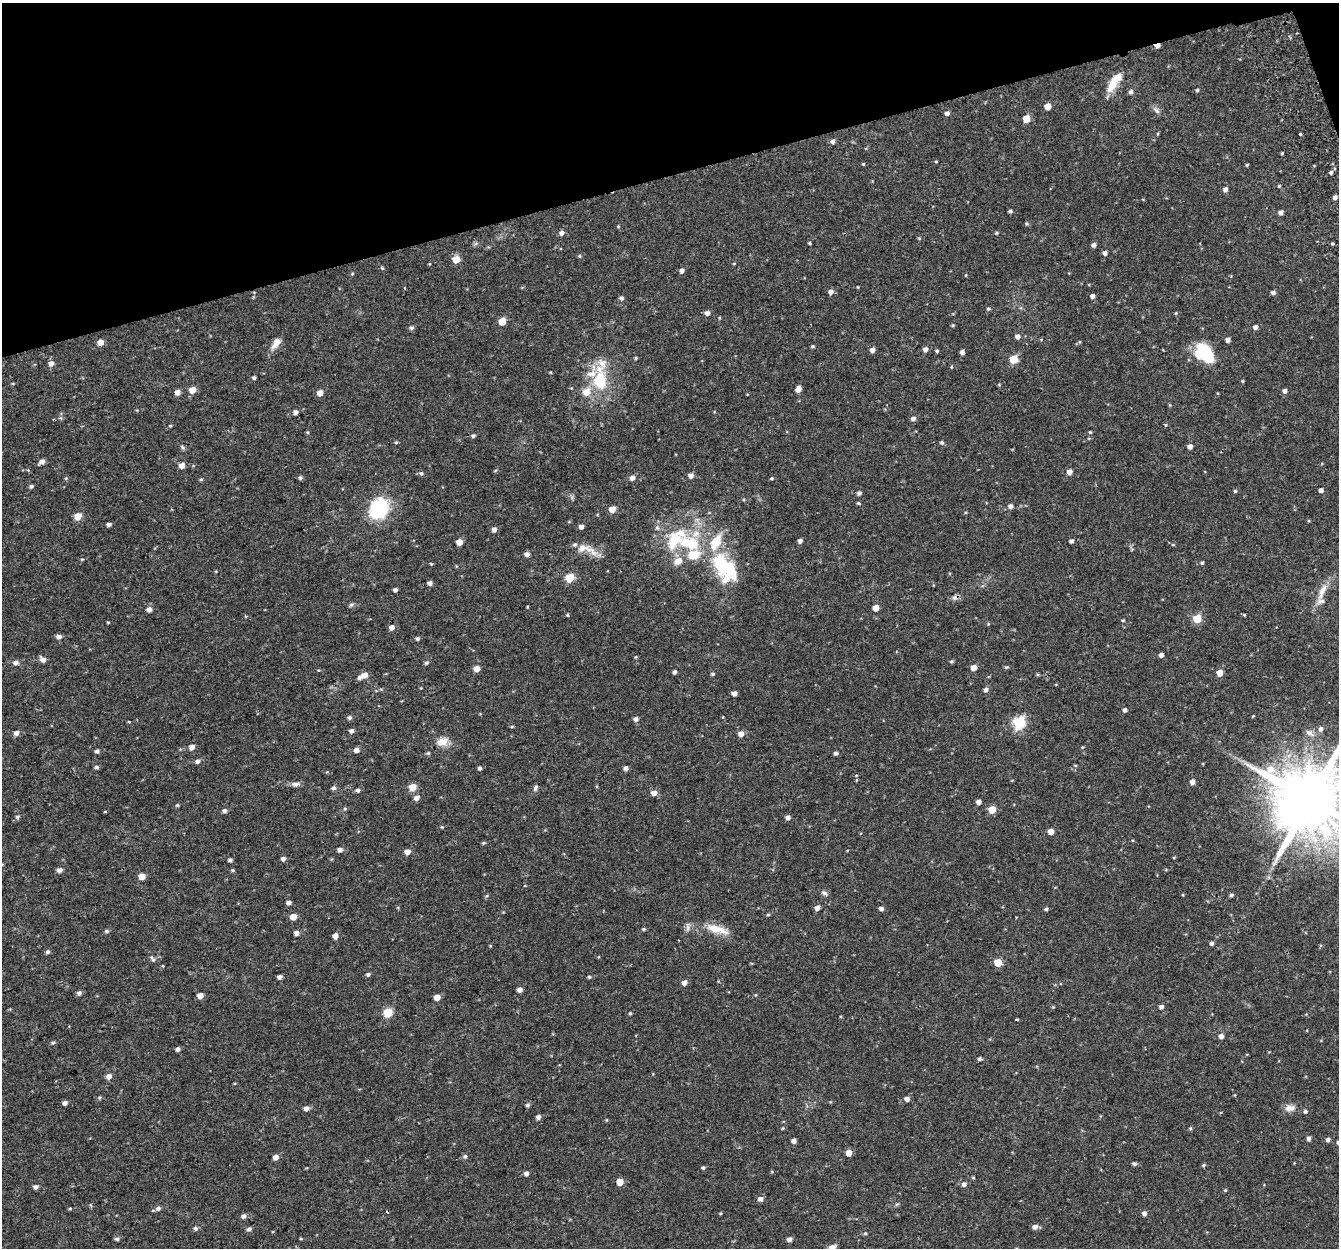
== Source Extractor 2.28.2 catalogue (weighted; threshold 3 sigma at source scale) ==
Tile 3 of 4 x 4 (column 3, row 1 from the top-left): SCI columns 2729-4065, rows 3821-5066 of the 5459 x 5201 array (HDU 1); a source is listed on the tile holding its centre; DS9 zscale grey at full resolution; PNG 1341 x 1250 px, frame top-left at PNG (2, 3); no overlay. Shown black and unused: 14% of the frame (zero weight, under 2 of 3 exposures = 3% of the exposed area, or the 3 px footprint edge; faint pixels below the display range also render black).
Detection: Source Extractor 2.28.2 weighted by HDU 2 'WHT'; one run over the whole footprint, this tile lists its part. Background 0.0422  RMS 0.0052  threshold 0.0233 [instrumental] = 3 sigma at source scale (4.5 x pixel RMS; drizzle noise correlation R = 1.50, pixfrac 1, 0.0396/0.0396 arcsec/px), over >= 5 px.
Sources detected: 296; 1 inside a brighter object's white glare — not listed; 11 inside a brighter listed object's ellipse — not listed separately; the other 284 listed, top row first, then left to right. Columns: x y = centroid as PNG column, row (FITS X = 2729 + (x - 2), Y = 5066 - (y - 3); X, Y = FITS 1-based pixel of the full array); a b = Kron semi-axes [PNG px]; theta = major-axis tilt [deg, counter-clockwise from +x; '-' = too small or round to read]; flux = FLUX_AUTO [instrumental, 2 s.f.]
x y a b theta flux
1157 46 5 3 - 3.5
1112 85 21 10 69 8.3
1197 90 4 4 - 0.75
1130 92 5 5 - 1.5
1047 106 5 5 - 6.1
1156 110 12 6 -45 1.9
947 113 5 5 - 1.6
1026 119 5 5 - 10
1300 134 3 3 - 2.4
833 141 5 5 - 1.6
1282 153 4 3 - 0.52
936 161 4 3 - 0.39
863 164 4 3 - 0.47
1247 165 4 3 - 0.53
1331 172 5 5 - 1.1
1279 186 4 3 - 0.53
1225 189 5 5 - 1.8
1335 197 5 4 - 1.8
1010 211 4 4 - 1
1281 213 5 4 - 1.9
1026 223 5 4 - 0.62
618 226 5 4 - 0.46
561 233 5 5 - 2
996 233 4 3 - 0.59
919 238 5 4 - 0.48
809 243 3 3 - 0.61
1332 243 3 3 - 3.1
475 244 7 4 44 0.89
1094 245 5 4 - 1.7
1105 253 4 4 - 1.8
579 256 5 4 - 0.64
456 259 5 5 - 10
734 263 5 3 - 0.39
382 268 6 3 -44 0.57
682 271 5 4 - 2
352 274 4 3 - 0.49
966 275 4 3 - 0.39
858 287 4 2 - 0.35
404 288 3 3 - 0.79
831 292 5 5 - 2.2
1273 293 5 4 - 1.5
1092 296 4 4 - 2.1
621 298 5 5 - 1.3
988 309 5 4 - 0.79
707 313 5 5 - 2
1176 313 4 4 - 0.49
502 321 5 5 - 10
953 325 5 4 - 0.54
1255 327 5 5 - 2
411 328 6 5 - 1.1
1017 336 5 5 - 2
1228 340 4 4 - 2
101 342 5 5 - 4.6
276 343 14 7 56 4.7
812 346 4 4 - 0.73
925 349 5 5 - 1.9
872 350 4 4 - 2.7
937 351 4 4 - 0.72
1203 351 23 18 -27 18
962 352 4 4 - 2
636 358 4 4 - 0.58
1014 359 5 5 - 16
51 363 5 5 - 2.5
951 367 4 4 - 0.57
254 377 4 4 - 0.95
600 380 28 20 89 22
1242 381 4 4 - 0.51
798 389 6 5 - 3.6
192 390 5 5 - 5.9
1284 391 5 5 - 1.8
177 392 5 5 - 3
320 393 5 5 - 4
1170 405 5 3 - 0.47
296 412 4 4 - 2.1
60 418 5 5 - 0.82
913 419 5 5 - 1.9
1166 425 4 4 - 0.56
170 426 4 4 - 0.5
307 432 5 3 - 0.47
1090 432 4 4 - 0.54
473 436 5 4 - 1.1
396 442 5 4 - 0.67
942 442 5 5 - 0.85
1190 446 4 4 - 2.4
183 447 9 4 -51 0.89
42 461 5 5 - 2.6
182 465 5 5 - 4.1
1069 472 5 4 - 3.4
421 473 5 5 - 0.89
691 476 5 5 - 2.2
300 478 5 5 - 1
632 478 5 5 - 2.6
771 478 3 3 - 1
201 479 5 4 - 0.57
31 486 5 4 - 1.1
1321 490 4 4 - 1.9
1235 491 4 4 - 0.68
859 493 5 4 - 1.5
744 500 5 3 - 0.54
859 503 5 4 - 0.67
1010 506 5 5 - 2
379 508 27 22 60 26
612 509 5 4 - 7
78 516 5 5 - 9
109 524 5 4 - 1.5
581 527 4 4 - 2.3
657 528 7 6 - 1.4
494 529 5 5 - 2.2
800 541 4 4 - 1.9
1071 541 4 4 - 1.4
459 542 4 4 - 5.6
688 543 30 17 -16 25
1173 545 5 3 - 0.48
586 549 33 11 -18 7.8
527 554 5 4 - 2.3
82 559 5 3 - 0.47
678 561 11 8 36 4.7
1202 563 5 4 - 0.77
431 564 4 3 - 0.64
723 566 43 22 -47 34
569 578 5 5 - 20
430 583 4 4 - 2.2
395 590 4 4 - 1.4
1322 591 28 8 69 6.4
955 597 9 7 9 1.8
351 605 6 5 - 0.86
527 607 4 3 - 0.41
876 608 5 4 - 5.3
149 609 5 5 - 2.5
567 615 4 4 - 0.52
1244 615 4 3 - 0.46
246 616 4 3 - 0.5
1197 619 5 5 - 19
1123 620 5 3 - 0.54
108 622 5 3 - 0.39
392 627 5 5 - 2.5
59 637 6 5 - 2.1
417 638 4 4 - 1.1
1161 655 4 4 - 1.7
43 660 7 5 -42 2.5
951 661 4 4 - 0.75
16 663 6 5 - 2.1
426 663 5 4 - 0.92
974 667 4 4 - 4.5
1006 667 6 4 6 0.64
477 669 5 4 - 4.5
674 672 4 4 - 1.2
1220 673 5 5 - 5.6
713 674 5 4 - 0.74
1038 674 5 4 - 0.59
365 675 5 5 - 3.8
360 677 6 4 40 1.8
986 690 5 5 - 1.6
734 693 4 4 - 2.4
1125 710 4 4 - 1.6
349 717 5 5 - 1.3
636 719 5 5 - 1.9
129 722 4 3 - 0.39
1019 723 6 6 - 63
512 727 5 3 - 0.53
1320 729 6 5 - 1.6
351 731 4 4 - 1.9
16 733 6 5 - 2.1
1309 733 13 6 -32 2.2
741 734 5 5 - 3.8
443 741 16 11 7 4.9
192 747 5 4 - 3.1
1082 747 4 3 - 0.51
356 750 5 4 - 2.6
97 751 5 5 - 1.1
428 753 6 5 - 0.68
836 753 4 4 - 1.2
198 761 6 5 - 1.8
1075 765 5 3 - 0.47
97 767 6 5 - 0.91
480 768 4 4 - 1.2
626 768 4 4 - 1.9
856 780 5 3 - 0.44
1192 782 5 4 - 2.7
296 784 11 6 7 1.9
412 787 5 5 - 12
334 788 6 5 - 1.4
535 788 9 5 66 1.2
357 790 6 5 - 1.2
654 793 6 5 - 3.2
417 798 6 5 - 2.5
1310 800 19 17 -1 5600
978 802 4 4 - 2.3
177 805 5 4 - 0.67
345 809 6 4 1 0.64
992 810 5 5 - 11
224 811 5 4 - 1.5
105 812 3 3 - 1.3
17 816 6 5 - 0.99
788 817 5 4 - 2
442 827 4 3 - 0.5
1051 832 4 4 - 4.4
484 843 5 4 - 0.67
340 850 5 5 - 2
407 852 5 4 - 3.7
1174 857 5 3 - 0.41
283 859 5 5 - 1.7
230 860 5 4 - 1.1
59 870 5 4 - 2.5
233 870 5 4 - 0.62
142 876 5 5 - 5.6
824 893 9 6 -34 1.4
1183 895 4 3 - 0.45
1231 895 5 4 - 1
288 903 5 4 - 1.8
817 908 5 4 - 2.4
881 908 4 4 - 2
1046 909 4 4 - 0.97
768 915 5 3 - 0.56
293 917 5 4 - 5.5
688 928 10 4 -90 1.5
644 929 5 4 - 0.68
717 929 34 10 -17 9.1
107 931 6 4 2 0.89
296 933 5 4 - 2.2
335 936 5 4 - 3.9
1211 943 4 4 - 1.2
48 952 5 5 - 1.1
153 959 10 4 -55 1.2
998 963 5 5 - 13
163 966 4 3 - 0.38
368 974 5 4 - 1.2
280 977 4 4 - 1.8
589 977 5 4 - 0.8
684 983 5 4 - 2.8
519 990 5 4 - 2.3
79 993 5 4 - 1.8
755 995 5 3 - 0.41
200 996 5 4 - 4.4
437 997 5 4 - 6.5
1161 1007 4 4 - 1.8
388 1012 5 5 - 21
630 1013 4 4 - 0.58
1017 1019 3 2 - 0.55
1221 1036 4 4 - 2.9
53 1042 5 4 - 0.78
178 1049 4 4 - 1.6
979 1059 5 4 - 1
109 1076 5 5 - 2.6
99 1097 6 5 - 0.71
907 1099 5 5 - 2.2
65 1103 5 4 - 1.8
527 1105 5 5 - 1
306 1108 5 5 - 2.2
1290 1108 14 9 6 3.7
1305 1111 5 5 - 1.1
538 1117 5 4 - 2.1
1190 1128 5 5 - 0.61
1309 1138 5 4 - 1.9
1328 1140 5 5 - 1.4
794 1141 4 4 - 2.3
849 1153 5 5 - 5.1
465 1156 6 5 - 1
276 1157 5 4 - 3.2
1134 1164 5 4 - 1.1
1204 1165 5 4 - 0.77
703 1168 5 4 - 0.8
772 1172 5 3 - 0.42
526 1173 5 4 - 2
973 1178 5 3 - 0.47
620 1182 5 5 - 6.4
964 1184 5 5 - 1.9
36 1187 5 4 - 1.9
1225 1190 4 4 - 0.52
760 1199 6 5 - 2.2
897 1204 6 4 18 0.69
70 1208 4 4 - 0.54
158 1208 6 6 - 1.8
387 1212 3 3 - 2.4
720 1213 4 4 - 0.47
1144 1213 5 5 - 1.7
244 1216 5 5 - 1.9
1035 1227 5 5 - 2.4
195 1228 5 5 - 1.2
249 1229 5 5 - 1.5
865 1233 5 4 - 0.63
117 1239 6 5 - 1.1
789 1239 5 5 - 2.4
832 1247 7 6 - 3.2
Overlapping masked pixels (flux is a lower limit): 2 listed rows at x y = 1157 46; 955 597
Isophote crosses this tile's border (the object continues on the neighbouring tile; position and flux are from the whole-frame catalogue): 2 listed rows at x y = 1310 800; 832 1247